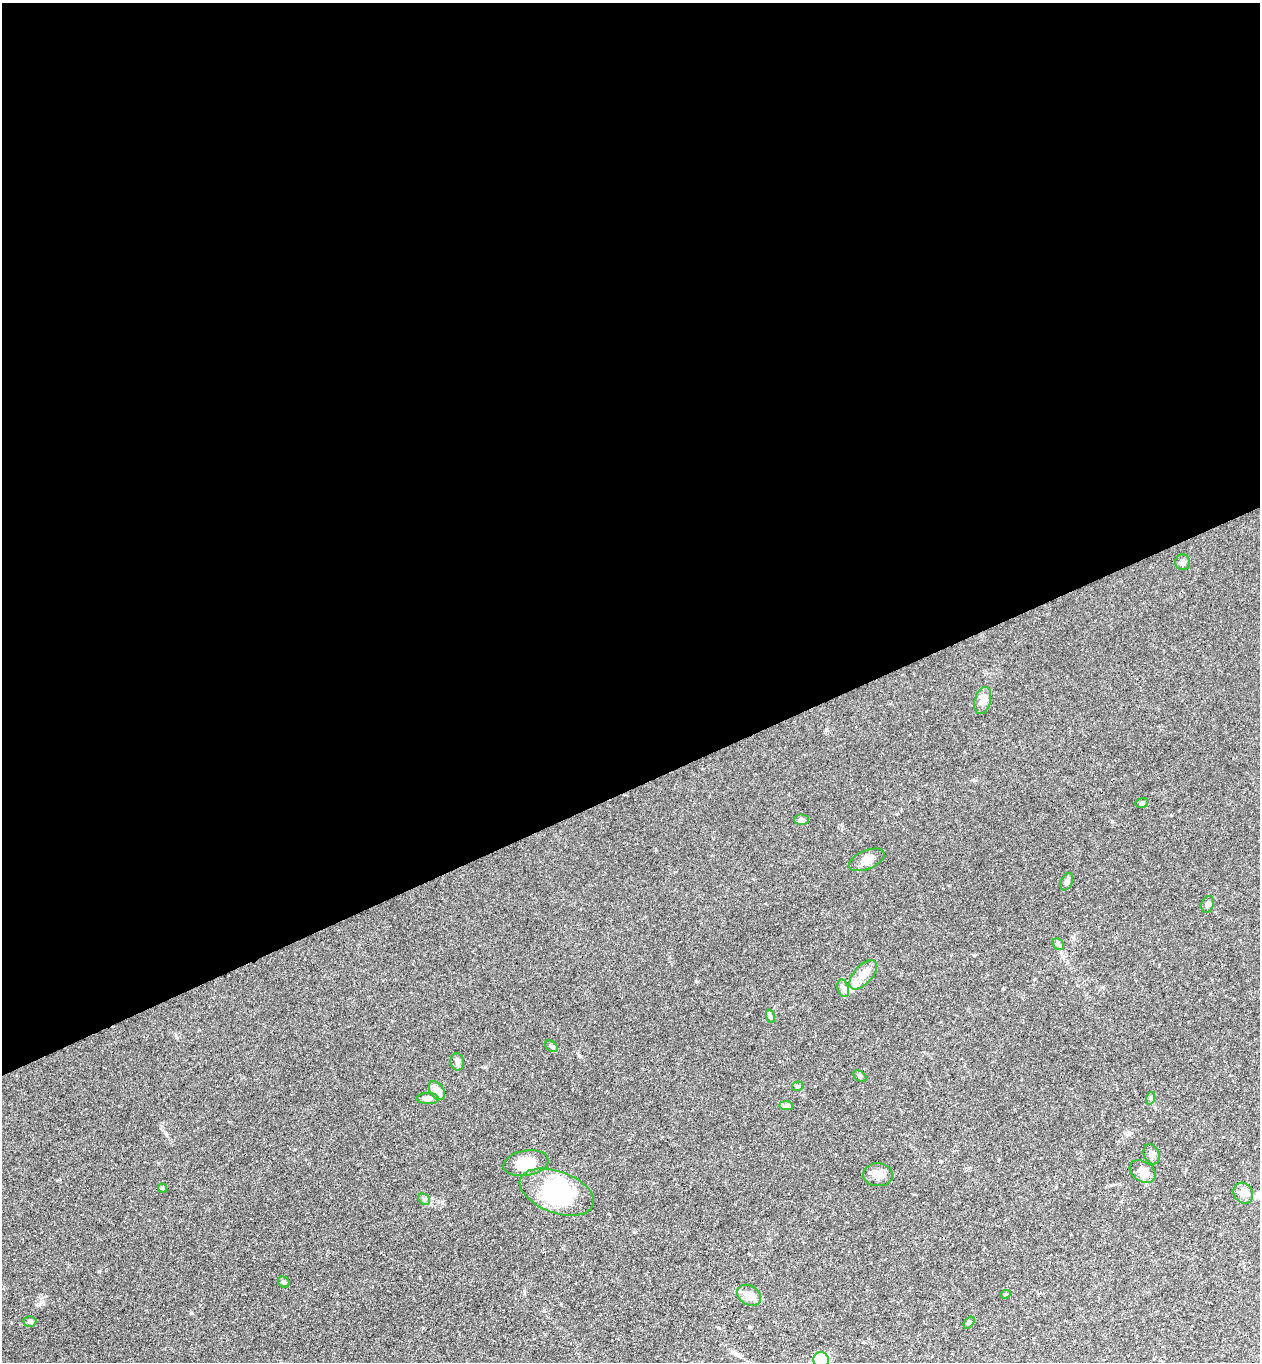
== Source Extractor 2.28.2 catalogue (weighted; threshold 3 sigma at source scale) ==
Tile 2 of 4 x 4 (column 2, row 1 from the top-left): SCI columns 1559-2816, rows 4135-5494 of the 5504 x 5548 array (HDU 1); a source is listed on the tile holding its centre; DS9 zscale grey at full resolution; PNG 1262 x 1364 px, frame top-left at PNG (2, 3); each listed source drawn as its Kron ellipse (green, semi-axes under 4 px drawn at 4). Shown black and unused: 58% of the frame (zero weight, under 3 of 4 exposures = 5% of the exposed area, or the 3 px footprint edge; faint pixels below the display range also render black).
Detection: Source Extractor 2.28.2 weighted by HDU 2 'WHT'; one run over the whole footprint, this tile lists its part. Background 0.0936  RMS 0.0064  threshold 0.0286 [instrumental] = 3 sigma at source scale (4.5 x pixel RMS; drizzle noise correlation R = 1.50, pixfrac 1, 0.05/0.05 arcsec/px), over >= 5 px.
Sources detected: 37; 3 inside a brighter object's white glare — neither listed nor drawn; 1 inside a brighter listed object's ellipse — not listed separately; the other 33 listed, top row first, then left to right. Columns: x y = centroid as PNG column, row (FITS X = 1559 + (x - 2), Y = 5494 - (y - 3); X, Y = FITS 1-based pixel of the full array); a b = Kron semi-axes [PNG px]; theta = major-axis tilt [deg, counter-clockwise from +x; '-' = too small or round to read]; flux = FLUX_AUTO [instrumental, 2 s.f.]
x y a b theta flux
1183 562 8 7 - 2
983 700 14 8 74 6
1142 803 6 5 - 1
802 820 7 5 -2 2.1
867 860 19 9 23 5.9
1067 882 9 5 66 1.6
1208 904 8 6 70 2.1
1058 944 6 5 - 1.1
863 975 18 9 48 7
843 988 9 5 -74 2.1
770 1016 7 4 -71 1.1
551 1046 7 5 -38 1.3
457 1062 9 6 -82 2.1
859 1076 7 5 -27 1.1
798 1086 6 4 14 0.97
437 1091 10 6 -55 6
1151 1098 6 4 72 1
428 1099 11 5 -1 2.8
786 1106 7 4 -1 1.3
1152 1154 10 7 -68 3.1
526 1163 23 12 10 18
1143 1171 14 10 -31 5.9
878 1175 15 11 -3 5.1
162 1188 4 4 - 0.67
557 1192 39 20 -20 41
1243 1193 11 9 -55 4
424 1199 6 5 - 1.2
284 1282 6 5 - 1.1
1005 1294 5 4 - 0.85
749 1295 13 9 -33 5.6
30 1321 6 5 - 1.4
969 1322 7 4 52 0.86
821 1360 8 7 - 27
Isophote crosses this tile's border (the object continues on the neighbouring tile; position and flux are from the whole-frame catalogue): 1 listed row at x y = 821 1360
Unlisted compact peaks at least as high as the median listed source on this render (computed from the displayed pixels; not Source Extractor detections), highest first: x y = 191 1313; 99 1271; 485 1067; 696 981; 40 1304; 1112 821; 974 955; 166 1134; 580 1056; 1035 979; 634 1232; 826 729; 999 1159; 524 1291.